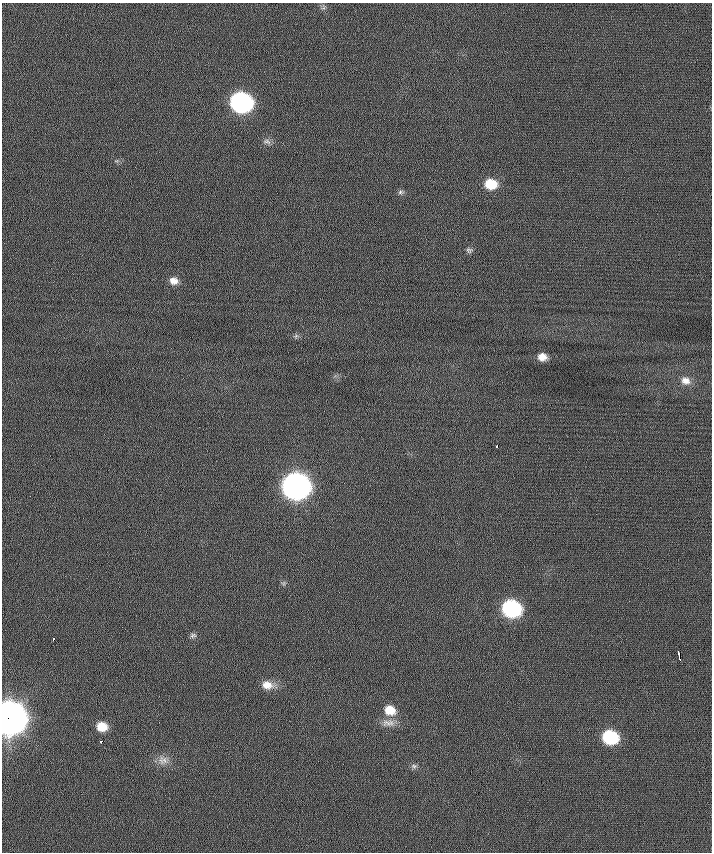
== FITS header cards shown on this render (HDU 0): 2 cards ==
NAXIS1  =                  710 /
NAXIS2  =                  850 /

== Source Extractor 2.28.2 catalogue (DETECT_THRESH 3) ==
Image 710 x 850 px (HDU 0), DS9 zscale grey, 1 PNG px = 1 image px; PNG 714 x 854 px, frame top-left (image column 1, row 850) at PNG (2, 3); no overlay
Background -0.366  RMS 6.3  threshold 19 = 3 sigma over >= 5 px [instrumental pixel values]
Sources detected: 26; all 26 listed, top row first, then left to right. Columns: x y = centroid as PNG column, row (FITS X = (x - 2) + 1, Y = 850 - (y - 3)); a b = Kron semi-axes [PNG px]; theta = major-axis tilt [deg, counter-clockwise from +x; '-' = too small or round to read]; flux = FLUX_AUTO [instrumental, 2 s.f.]
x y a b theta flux
323 7 10 5 83 1.1e+03
241 102 13 11 -14 1.6e+05
267 141 13 7 -12 1.8e+03
491 184 12 10 -8 1.1e+04
401 192 9 6 1 1.1e+03
469 250 9 7 -11 1.2e+03
174 281 11 9 -15 3.4e+03
296 336 7 5 46 9.3e+02
542 357 10 8 -6 4.0e+03
685 381 13 10 -17 3.8e+03
497 446 3 2 - 1.2e+03
296 486 13 12 - 5.1e+05
284 583 7 7 - 9.8e+02
511 609 12 10 -16 8.0e+04
193 635 9 7 18 1.3e+03
53 639 3 2 - 1.7e+03
679 655 9 3 -81 3.0e+03
267 685 15 11 -9 5.6e+03
390 710 14 12 -22 8.1e+03
9 718 13 12 - 1.5e+06
388 723 21 11 0 4.8e+03
102 727 12 10 -10 7.8e+03
610 737 11 10 - 3.5e+04
101 742 3 3 - 4.5e+03
163 760 16 13 -8 4.5e+03
414 766 9 7 -16 1.5e+03
At the frame edge (FLAGS 8, measured only in part): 1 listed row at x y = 9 718